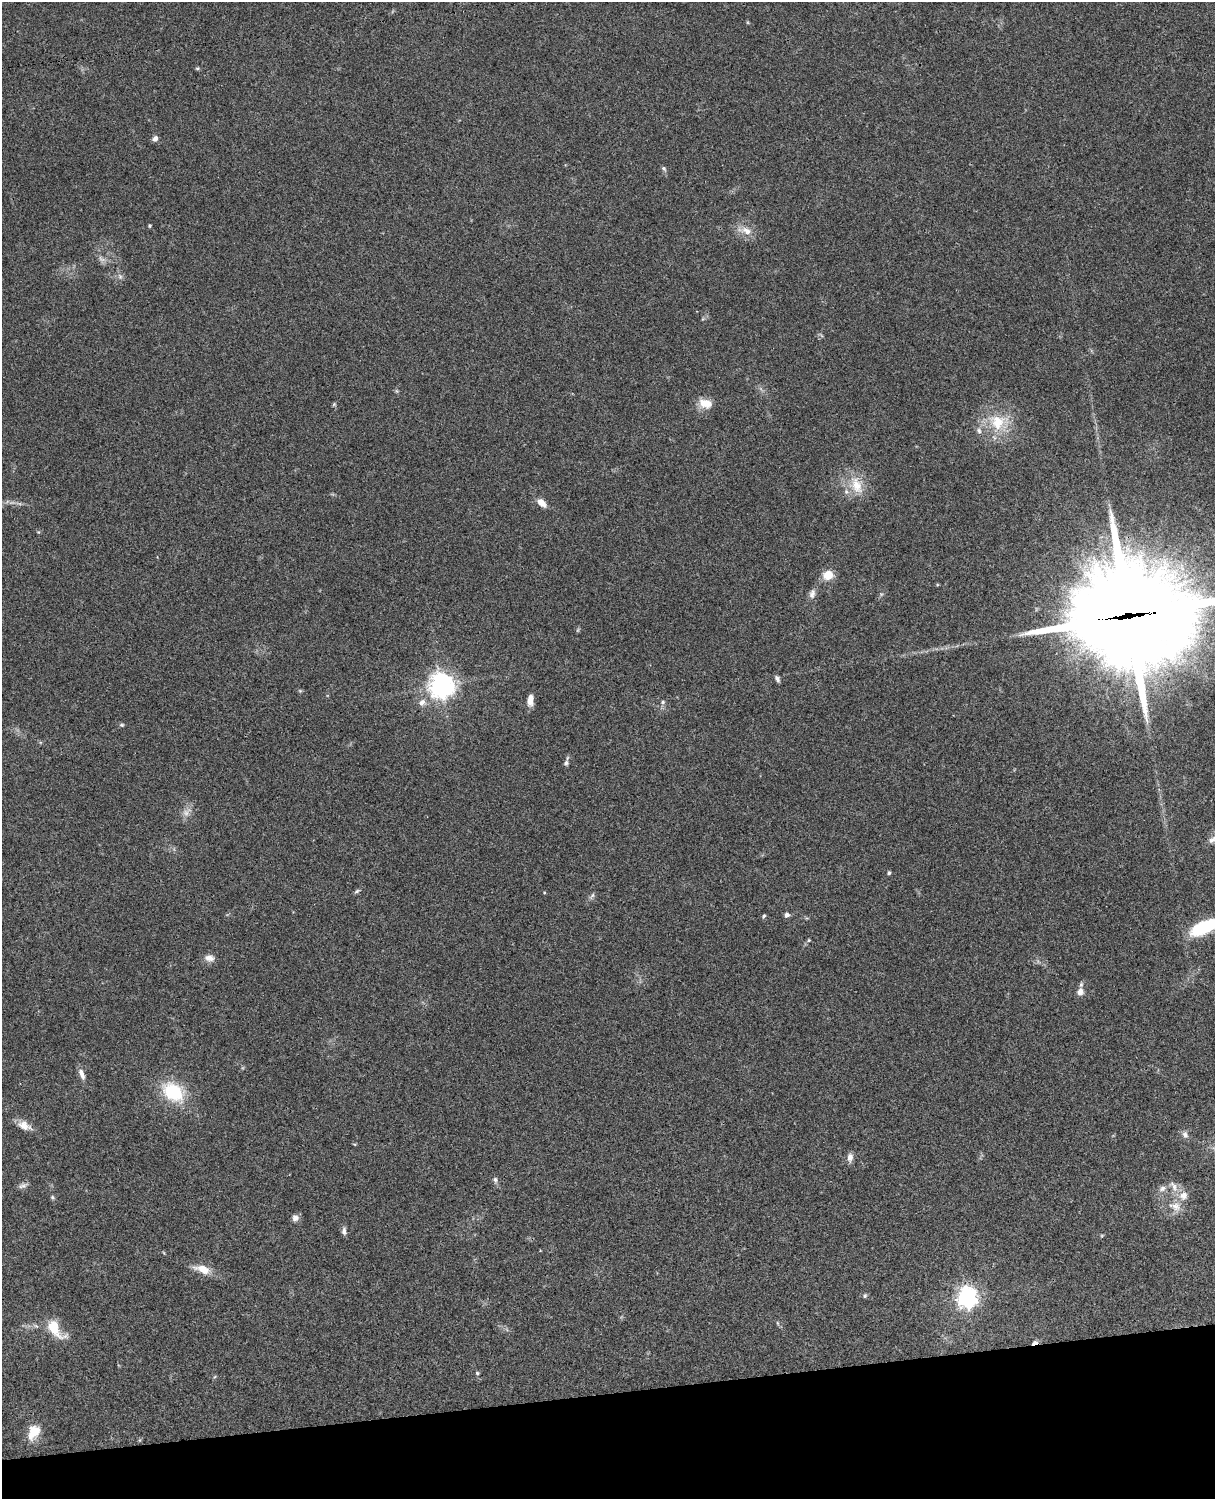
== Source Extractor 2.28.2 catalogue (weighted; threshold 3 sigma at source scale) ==
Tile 10 of 4 x 3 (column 2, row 3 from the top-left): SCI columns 1335-2547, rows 278-1774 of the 5091 x 4931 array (HDU 1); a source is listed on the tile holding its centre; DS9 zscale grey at full resolution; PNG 1217 x 1501 px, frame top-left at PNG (2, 2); no overlay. Shown black and unused: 7% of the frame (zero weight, under 3 of 4 exposures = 6% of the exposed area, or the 3 px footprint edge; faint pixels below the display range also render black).
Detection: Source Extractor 2.28.2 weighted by HDU 2 'WHT'; one run over the whole footprint, this tile lists its part. Background 0.0755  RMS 0.0058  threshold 0.026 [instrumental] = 3 sigma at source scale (4.5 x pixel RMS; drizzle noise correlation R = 1.50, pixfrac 1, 0.05/0.05 arcsec/px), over >= 5 px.
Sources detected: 61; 3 too faint to see at this stretch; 1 inside a brighter object's white glare — not listed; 1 inside a brighter listed object's ellipse — not listed separately; the other 56 listed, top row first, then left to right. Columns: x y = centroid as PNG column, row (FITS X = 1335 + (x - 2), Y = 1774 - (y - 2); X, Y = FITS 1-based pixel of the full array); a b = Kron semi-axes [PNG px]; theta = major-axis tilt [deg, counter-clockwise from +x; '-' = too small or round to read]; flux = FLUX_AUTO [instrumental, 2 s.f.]
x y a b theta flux
197 68 6 4 20 0.72
155 138 8 6 46 1.9
664 168 8 5 -49 1.1
149 226 4 4 - 0.6
746 231 21 9 -16 6.6
120 276 8 6 -69 1.8
705 403 17 11 -11 7.9
334 404 6 4 46 0.71
997 422 29 24 2 24
857 485 27 15 -70 13
541 503 12 7 -41 4.8
38 532 5 5 - 0.61
828 575 12 10 20 8.2
812 594 13 8 78 3
1128 616 46 39 1 9800
777 679 9 5 -64 1.6
441 686 8 8 - 560
300 691 6 4 -19 0.69
530 700 13 7 86 4.4
422 702 11 9 45 3.5
663 702 6 5 - 1.1
122 725 6 5 - 0.88
566 763 8 6 66 1.5
186 812 15 9 39 4.1
889 873 4 4 - 1.1
357 891 8 4 31 1.1
592 896 10 4 54 1.4
787 915 6 6 - 1.6
764 916 6 4 68 0.75
1204 927 29 11 23 35
809 940 5 4 - 0.65
209 958 12 9 -9 3.9
1080 992 10 9 - 3.5
82 1074 16 7 -69 3.4
173 1092 29 20 -38 29
24 1125 18 10 -25 5.6
1185 1135 9 7 -63 2.5
850 1157 11 7 84 3
495 1180 9 6 -75 1.6
23 1186 13 5 18 2
1174 1186 17 8 -59 4.6
1162 1188 11 8 38 2.8
1183 1196 14 12 58 5.8
52 1197 6 5 - 0.93
1175 1206 19 12 -19 7.4
295 1218 8 8 - 2.6
344 1231 10 6 -85 2.1
202 1269 22 10 -18 8.1
865 1296 6 5 - 0.94
967 1297 7 7 - 340
778 1323 6 4 -70 0.78
54 1328 22 10 -49 17
1035 1343 7 4 21 4.2
477 1373 5 4 - 1
214 1377 6 4 69 0.66
34 1432 19 13 59 10
Overlapping masked pixels (flux is a lower limit): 2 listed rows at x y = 1128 616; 1035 1343
Isophote crosses this tile's border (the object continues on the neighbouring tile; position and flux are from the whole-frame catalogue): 2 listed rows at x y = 1128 616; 1204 927